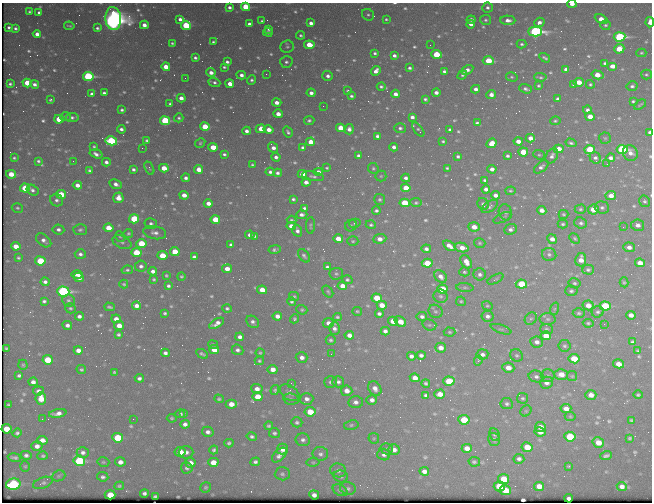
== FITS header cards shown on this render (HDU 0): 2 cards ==
NAXIS1  =                  650 / Width of table row in bytes
NAXIS2  =                  500 / Number of rows in table

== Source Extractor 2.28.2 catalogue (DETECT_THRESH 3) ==
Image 650 x 500 px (HDU 0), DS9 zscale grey, 1 PNG px = 1 image px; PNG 654 x 504 px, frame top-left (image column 1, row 500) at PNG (2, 3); each listed source drawn as its Kron ellipse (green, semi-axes under 4 px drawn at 4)
Background 432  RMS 2.1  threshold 6.3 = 3 sigma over >= 5 px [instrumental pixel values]
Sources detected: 716; of the 716, the 500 brightest by FLUX_AUTO listed and drawn (216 fainter detections omitted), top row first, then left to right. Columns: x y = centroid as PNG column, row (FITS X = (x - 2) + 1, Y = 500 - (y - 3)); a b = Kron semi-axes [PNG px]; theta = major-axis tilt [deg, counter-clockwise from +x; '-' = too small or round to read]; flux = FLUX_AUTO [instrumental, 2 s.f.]
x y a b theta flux
572 4 4 3 - 950
229 7 3 3 - 400
245 7 4 4 - 7100
487 8 5 5 - 410
29 12 4 4 - 260
39 13 4 3 - 370
368 15 6 5 - 320
113 18 11 8 -85 150000
180 19 4 3 - 530
386 19 4 3 - 210
601 19 7 4 -28 1600
471 20 4 4 - 610
485 20 5 5 - 290
508 20 7 4 -2 860
262 21 3 3 - 210
539 22 5 4 - 670
650 22 5 3 - 1300
311 23 4 3 - 670
249 24 4 3 - 510
471 24 4 4 - 680
144 25 4 4 - 940
186 25 5 4 - 7100
605 25 5 5 - 270
69 26 5 2 - 190
9 27 4 3 - 340
15 28 4 3 - 350
97 28 4 3 - 270
269 29 4 3 - 300
268 32 5 3 - 260
535 32 7 5 0 38000
37 34 4 4 - 950
301 35 4 4 - 270
619 37 6 4 6 26000
213 42 3 3 - 230
172 43 3 3 - 200
522 44 5 4 - 260
309 45 5 4 - 3500
430 45 2 2 - 270
287 47 7 6 - 300
619 49 5 4 - 4000
375 53 3 3 - 290
641 53 5 4 - 200
436 54 5 4 - 5000
394 56 4 4 - 450
195 58 4 3 - 330
545 58 6 3 -31 300
488 61 5 4 - 4300
227 62 4 3 - 390
286 62 6 6 - 420
605 63 4 3 - 310
612 66 5 4 - 1500
166 67 4 4 - 2500
224 67 4 3 - 240
409 68 3 3 - 300
566 69 4 4 - 730
467 70 6 4 29 670
376 71 5 4 - 860
444 71 4 3 - 330
211 73 4 4 - 840
266 74 2 2 - 330
646 74 5 5 - 250
241 75 5 4 - 660
462 75 5 4 - 250
597 75 6 4 -15 1800
88 76 5 4 - 20000
328 76 5 5 - 560
512 77 6 4 -15 220
540 77 6 3 -4 250
185 78 2 2 - 210
251 80 5 4 - 320
214 82 6 4 -20 350
578 82 5 4 - 2200
27 83 5 4 - 4100
10 84 3 3 - 250
35 84 4 3 - 560
230 84 4 4 - 1400
590 84 4 4 - 240
574 85 3 3 - 340
538 86 3 3 - 220
632 86 5 5 - 390
381 87 4 3 - 290
476 89 4 4 - 690
526 89 6 4 -18 370
348 90 3 3 - 190
104 93 4 3 - 390
311 93 4 4 - 690
436 93 4 3 - 670
92 94 4 3 - 470
395 94 4 4 - 810
491 94 5 4 - 890
351 96 3 3 - 310
181 98 4 4 - 930
425 99 4 3 - 270
558 99 4 3 - 460
50 100 3 3 - 200
633 101 4 3 - 230
277 103 5 4 - 970
170 104 3 3 - 250
640 105 7 3 34 190
323 106 2 2 - 240
122 110 4 3 - 330
587 110 4 4 - 490
278 114 4 4 - 1200
66 117 5 4 - 220
72 117 6 4 5 340
412 117 4 4 - 570
590 117 5 4 - 1800
179 118 4 4 - 270
59 119 5 4 - 4500
309 120 5 4 - 320
165 121 5 4 - 13000
555 121 5 4 - 240
477 123 4 3 - 280
205 127 5 4 - 4700
341 128 5 4 - 3300
400 128 5 5 - 360
121 129 4 3 - 450
261 129 5 4 - 2000
349 129 5 5 - 640
268 130 5 4 - 1200
418 130 8 4 -52 270
450 130 4 3 - 300
247 131 4 4 - 590
288 132 6 4 -57 350
650 132 4 3 - 510
377 136 4 4 - 400
530 138 4 4 - 950
605 138 6 5 - 200
147 140 3 3 - 240
111 141 6 4 -13 15000
443 141 4 3 - 220
518 141 4 4 - 1200
311 142 4 4 - 2100
200 143 5 4 - 210
492 143 5 4 - 1900
571 143 5 3 - 320
94 146 3 3 - 190
213 147 5 4 - 2400
273 147 6 4 -50 890
303 147 4 3 - 370
394 147 4 4 - 600
142 148 2 2 - 920
559 149 5 4 - 2000
590 149 5 4 - 6000
622 149 5 4 - 24000
523 152 5 4 - 3800
630 153 8 7 - 860
96 154 6 4 -17 590
224 154 4 3 - 300
539 155 6 4 -19 210
358 156 4 3 - 430
458 156 4 3 - 320
507 156 3 3 - 310
552 156 8 5 59 550
276 157 4 4 - 500
14 158 3 3 - 200
595 158 6 5 - 400
611 158 4 4 - 610
38 161 4 3 - 280
73 161 2 2 - 210
106 162 4 4 - 530
607 164 2 2 - 380
252 165 3 3 - 210
541 167 8 5 40 520
149 168 7 4 -64 220
164 168 4 4 - 2200
327 168 3 3 - 190
373 168 6 5 - 250
447 168 3 3 - 200
133 169 4 4 - 360
199 169 4 4 - 1600
492 169 4 4 - 850
89 170 4 3 - 280
270 172 4 4 - 430
318 172 4 4 - 880
278 173 4 4 - 390
11 174 5 4 - 2400
302 174 4 4 - 1800
313 176 11 4 -9 420
381 176 5 5 - 220
186 178 4 4 - 490
406 178 4 4 - 490
485 180 3 3 - 270
306 182 4 4 - 840
116 184 6 4 -23 700
77 185 4 4 - 1000
25 188 5 4 - 5200
406 188 5 4 - 2800
486 189 4 4 - 670
32 190 6 5 - 460
510 191 5 4 - 210
61 194 5 4 - 3600
184 195 4 4 - 1300
495 195 4 4 - 820
611 195 5 4 - 1100
118 198 5 5 - 1500
293 199 4 3 - 300
380 199 5 5 - 310
57 200 6 6 - 490
645 201 6 5 - 270
208 203 4 4 - 1100
405 203 5 4 - 6300
416 203 5 4 - 240
483 204 6 5 - 300
490 207 9 5 34 380
17 208 6 5 - 260
304 208 4 4 - 350
602 208 7 6 - 470
580 209 6 4 1 250
593 209 5 5 - 2700
542 210 5 4 - 1000
376 211 4 3 - 340
505 212 8 6 -71 390
563 214 5 4 - 210
302 215 6 4 0 600
502 218 9 4 25 290
134 219 5 4 - 5800
215 219 5 4 - 3900
291 220 5 3 - 210
151 223 6 5 - 390
355 223 6 4 13 240
581 223 6 5 - 370
563 224 5 4 - 230
310 225 8 4 88 280
351 225 6 5 - 240
371 225 5 4 - 270
638 225 6 5 - 740
291 226 4 4 - 1400
474 227 6 5 - 1500
623 227 2 2 - 440
108 228 5 4 - 2600
511 229 6 5 - 510
58 230 6 5 - 470
80 230 7 5 -5 350
297 231 6 4 -72 540
128 233 5 4 - 240
155 233 11 6 -10 780
250 235 5 4 - 630
255 236 3 3 - 250
120 237 5 4 - 220
575 238 6 4 -45 220
338 239 5 4 - 2300
380 239 6 4 7 1000
552 239 5 4 - 1000
44 240 9 5 -38 640
353 241 5 4 - 230
122 242 10 6 -24 460
141 243 5 4 - 4300
480 243 6 4 -16 210
231 245 4 3 - 410
16 246 5 4 - 1600
449 246 7 4 -34 1000
462 247 7 4 -13 1500
629 247 6 4 -2 710
426 249 5 4 - 540
275 250 6 3 9 340
175 252 5 4 - 3000
136 253 5 4 - 6500
80 254 5 5 - 430
549 254 7 6 - 380
162 256 5 4 - 3400
304 256 8 5 -52 380
194 257 4 3 - 330
18 258 3 3 - 230
581 260 6 5 - 1400
40 261 5 4 - 6600
466 262 7 5 -58 1400
427 263 5 4 - 4200
640 263 5 4 - 1300
141 266 6 5 - 480
327 267 4 3 - 330
227 269 5 4 - 1200
127 270 6 4 8 270
588 270 6 5 - 330
153 271 4 4 - 710
464 272 5 4 - 250
77 274 6 3 -1 810
336 274 7 6 - 330
480 274 6 6 - 480
166 275 3 3 - 190
181 276 4 4 - 210
441 277 7 5 -46 780
79 278 5 4 - 820
154 279 3 3 - 210
496 279 9 3 27 210
347 280 5 4 - 280
45 282 4 4 - 500
624 282 5 4 - 200
574 283 6 5 - 300
124 284 4 3 - 200
521 284 5 4 - 6600
168 286 3 3 - 330
342 286 5 4 - 1500
465 288 9 3 -4 250
442 289 5 4 - 4400
262 290 5 4 - 2100
63 291 6 5 - 34000
328 291 6 4 -51 240
571 291 6 5 - 320
294 296 5 4 - 240
441 296 7 6 - 430
377 298 5 4 - 4300
68 300 6 6 - 330
44 301 4 3 - 320
461 301 5 5 - 220
291 302 4 4 - 260
382 305 5 4 - 1600
588 305 5 5 - 1400
136 306 4 4 - 900
487 306 5 4 - 200
605 306 5 4 - 11000
109 307 5 3 - 270
70 308 5 5 - 240
227 308 4 4 - 290
554 309 6 4 70 250
302 310 5 4 - 240
357 311 5 4 - 190
435 311 7 6 - 360
598 312 6 5 - 350
165 313 3 3 - 360
579 313 6 4 2 280
379 314 4 3 - 440
631 315 5 4 - 860
79 316 4 3 - 500
277 316 5 4 - 1000
487 316 6 5 - 580
337 317 4 3 - 240
422 317 5 4 - 480
116 319 5 4 - 870
294 319 5 4 - 250
531 319 7 5 47 330
548 319 8 6 -2 390
393 321 5 4 - 2100
253 322 7 5 -46 510
400 322 6 4 -38 1800
217 323 8 4 32 870
328 323 5 5 - 770
588 323 5 3 - 230
604 324 2 2 - 490
67 325 5 4 - 580
429 325 7 5 -18 270
119 326 5 4 - 1600
334 328 6 5 - 580
501 329 11 4 -18 300
546 329 6 5 - 310
385 331 4 4 - 530
450 332 6 4 -3 220
118 335 4 3 - 290
349 335 5 4 - 1000
546 336 5 4 - 2100
240 337 4 4 - 610
331 340 5 5 - 290
537 342 6 5 - 720
632 342 4 3 - 300
213 344 5 3 - 210
564 346 6 6 - 310
6 348 3 3 - 210
441 348 5 5 - 1200
78 350 4 4 - 1200
214 350 5 4 - 2100
238 350 6 5 - 460
638 350 4 3 - 200
165 353 4 4 - 510
260 353 4 4 - 200
202 354 6 3 -29 300
331 354 2 2 - 390
482 354 6 5 - 540
421 355 4 4 - 450
516 355 7 6 - 310
411 356 4 4 - 590
302 357 6 5 - 760
574 359 5 4 - 4100
48 360 5 4 - 5100
478 360 5 3 - 620
259 361 4 4 - 240
618 364 5 4 - 1600
23 365 5 4 - 220
508 368 6 5 - 1300
81 369 5 4 - 260
273 369 5 4 - 1200
114 372 3 3 - 200
561 374 7 5 2 1500
19 375 4 3 - 310
547 376 7 6 - 380
572 376 5 5 - 190
536 377 7 6 - 450
139 378 4 3 - 440
415 378 5 4 - 1300
449 381 5 4 - 5900
33 382 5 4 - 720
330 382 6 6 - 380
338 382 6 5 - 440
291 383 3 2 - 220
426 383 4 3 - 270
546 383 6 6 - 760
375 388 8 6 -55 860
257 389 5 4 - 890
275 390 5 4 - 240
38 391 5 4 - 540
347 391 6 5 - 1100
290 393 11 7 -35 600
440 394 5 4 - 1500
426 395 4 3 - 350
591 395 5 5 - 1100
638 395 5 4 - 250
258 397 5 4 - 3100
41 398 6 5 - 2900
522 398 5 5 - 290
219 399 5 4 - 220
291 399 8 5 -11 330
307 399 6 6 - 670
372 400 5 5 - 640
356 402 7 6 - 620
231 404 6 4 1 1500
507 404 6 5 - 350
8 405 3 3 - 210
566 409 5 4 - 1200
526 411 6 5 - 190
310 412 5 4 - 3200
58 413 9 4 10 850
184 413 3 2 - 200
180 414 5 4 - 340
570 416 5 5 - 210
172 418 5 4 - 210
42 419 2 2 - 300
133 419 2 2 - 260
464 420 5 5 - 5400
631 420 4 3 - 210
297 422 5 5 - 330
185 424 4 4 - 580
351 425 7 5 11 290
269 426 4 3 - 260
540 427 5 5 - 1300
7 429 5 4 - 2500
208 432 6 5 - 560
540 432 6 4 -11 930
17 433 4 4 - 320
274 433 5 5 - 310
495 435 6 5 - 270
252 437 5 4 - 370
570 437 5 5 - 7900
118 438 5 5 - 7200
374 438 6 5 - 230
630 438 4 3 - 210
494 439 7 5 -76 310
42 440 5 4 - 950
303 440 7 6 - 520
598 442 6 5 - 1800
229 443 4 4 - 300
37 446 5 4 - 820
527 447 5 5 - 3300
467 448 5 4 - 1200
282 449 5 5 - 1300
387 449 6 5 - 270
214 450 4 4 - 290
394 450 5 5 - 750
83 452 6 5 - 540
180 452 5 5 - 2600
186 452 7 6 - 650
320 454 8 7 - 500
26 455 5 4 - 420
279 455 9 5 45 720
384 455 6 5 - 500
43 456 5 4 - 260
606 456 6 3 19 350
14 457 6 3 -10 350
519 459 5 5 - 440
79 461 6 5 - 16000
103 462 6 4 -14 210
120 462 5 4 - 850
213 462 5 4 - 1900
255 462 5 4 - 400
313 462 6 4 8 200
474 462 6 4 -12 290
190 463 5 5 - 1100
25 466 5 4 - 190
569 466 3 3 - 220
187 468 6 5 - 340
338 470 8 7 - 590
424 471 5 4 - 790
282 474 7 6 - 390
59 476 7 5 22 250
341 476 7 6 - 350
103 477 5 4 - 370
504 479 5 5 - 4100
43 483 10 5 20 390
13 484 7 5 12 18000
119 486 5 4 - 210
499 486 5 5 - 4900
539 486 5 4 - 1400
622 486 5 4 - 720
206 487 5 5 - 230
348 488 8 6 -16 410
340 490 8 5 -30 350
505 490 6 5 - 4000
144 493 4 4 - 390
110 495 5 4 - 3200
314 495 5 4 - 670
155 496 4 3 - 200
569 498 4 3 - 380
At the frame edge (FLAGS 8, measured only in part): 5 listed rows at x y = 572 4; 245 7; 487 8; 650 22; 650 132
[216 fainter detections neither listed nor drawn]